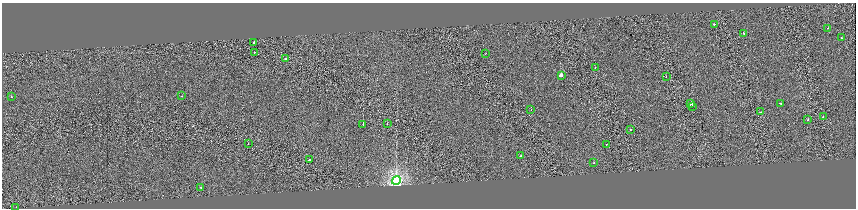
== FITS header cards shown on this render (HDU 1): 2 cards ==
NAXIS1  =                 1708
NAXIS2  =                  412

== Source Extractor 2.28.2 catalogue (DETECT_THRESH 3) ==
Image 1708 x 412 px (HDU 1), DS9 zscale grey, zoomed out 1/2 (1 PNG px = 2 x 2 image px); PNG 858 x 210 px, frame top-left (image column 1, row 411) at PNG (2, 3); each listed source drawn as its Kron ellipse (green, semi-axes under 4 px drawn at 4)
Background 0.0102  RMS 0.7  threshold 2.11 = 3 sigma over >= 5 px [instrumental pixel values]
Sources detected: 31; all 31 listed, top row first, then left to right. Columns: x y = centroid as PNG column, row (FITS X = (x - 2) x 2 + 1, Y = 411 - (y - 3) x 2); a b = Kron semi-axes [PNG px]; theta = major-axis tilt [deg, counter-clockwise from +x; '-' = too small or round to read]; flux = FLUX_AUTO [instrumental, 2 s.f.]
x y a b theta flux
714 24 2 2 - 1200
828 28 2 1 - 430
744 34 3 2 - 2400
841 38 2 2 - 500
254 43 2 2 - 2900
254 52 2 2 - 390
486 53 2 2 - 170
286 58 3 2 - 990
595 68 2 1 - 490
561 76 3 2 - 5200
666 77 2 2 - 230
11 96 2 2 - 430
182 96 2 2 - 450
780 103 2 2 - 1100
691 104 2 2 - 2000
692 106 2 1 - 5300
531 110 2 1 - 180
760 112 3 2 - 1100
823 116 2 1 - 570
808 120 2 2 - 340
363 124 2 1 - 460
387 124 2 2 - 370
630 129 2 2 - 800
248 144 2 1 - 410
606 144 2 1 - 230
520 156 2 2 - 450
309 160 2 2 - 2200
594 163 2 2 - 270
396 180 4 4 - 30000
201 188 3 2 - 1400
16 207 2 2 - 43